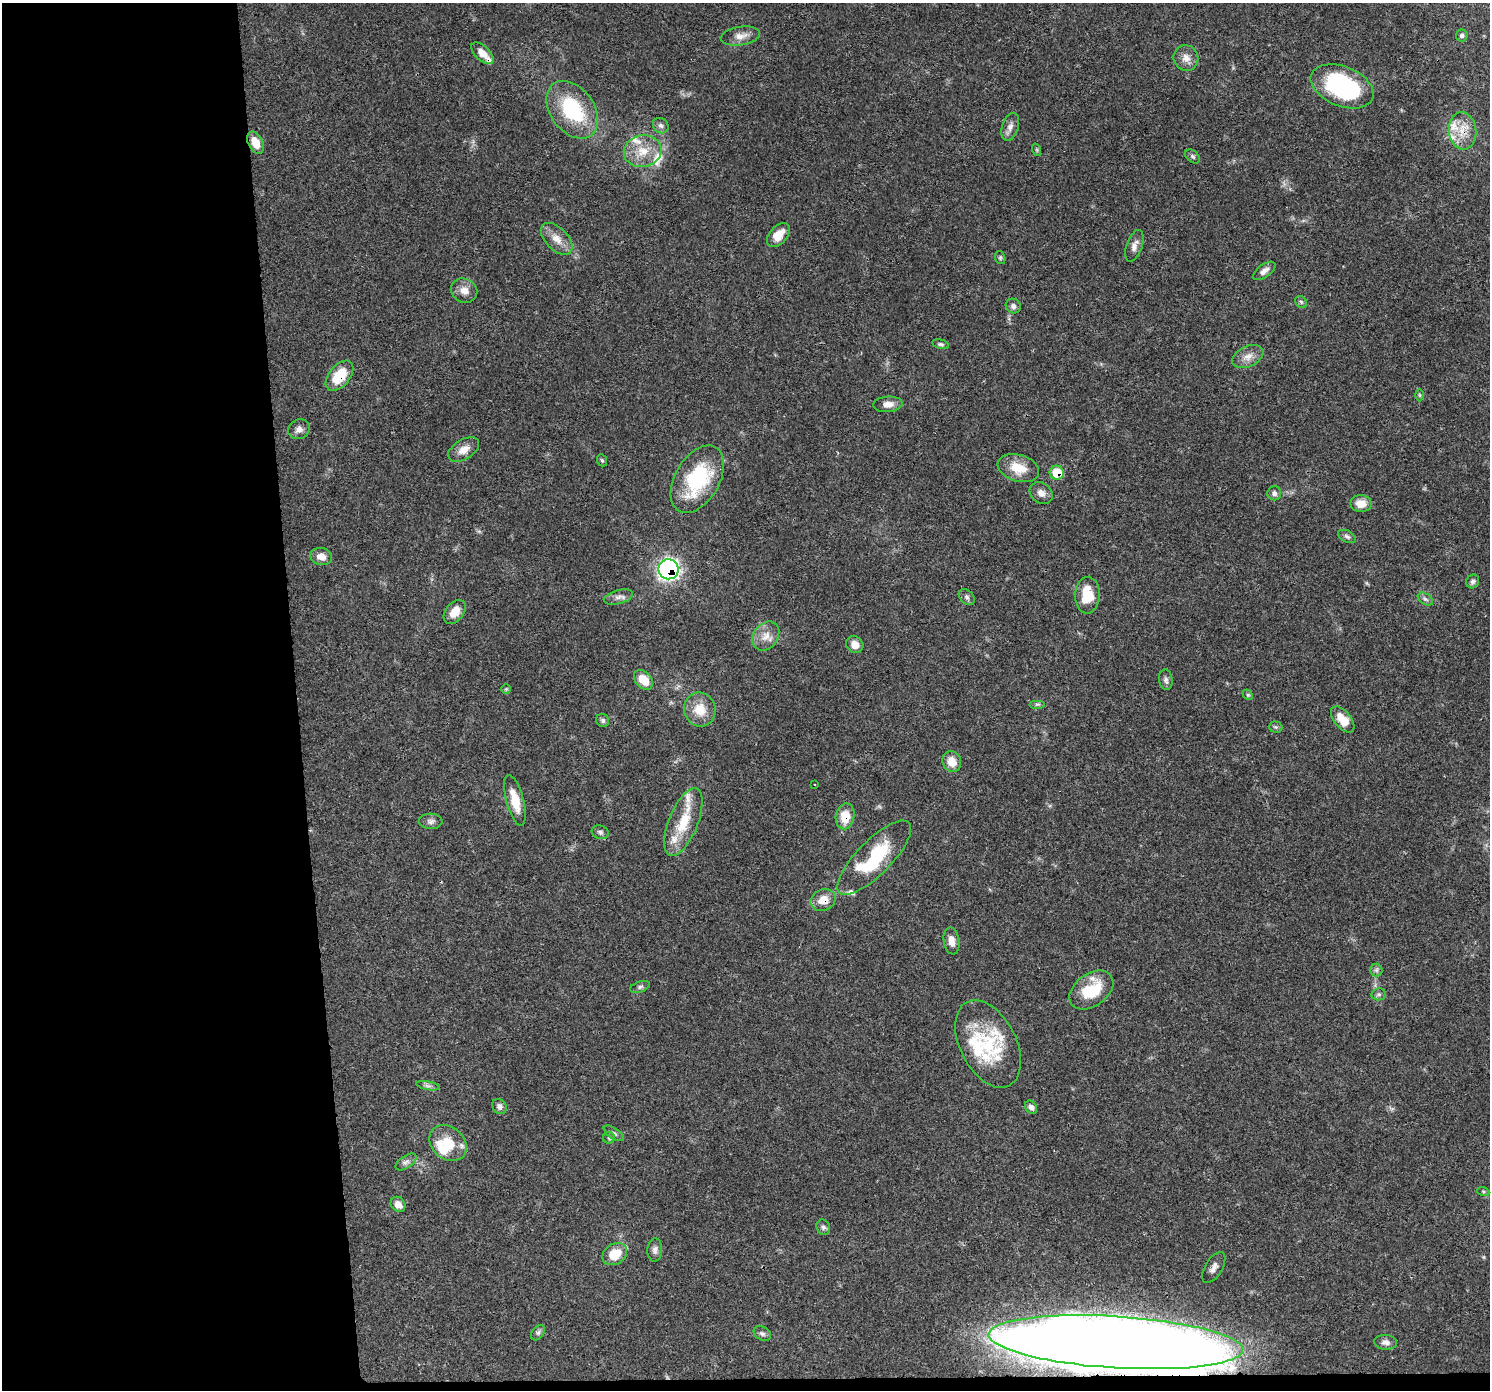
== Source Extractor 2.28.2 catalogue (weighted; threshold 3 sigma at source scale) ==
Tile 7 of 3 x 3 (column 1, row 3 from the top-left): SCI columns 1-1488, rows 40-1427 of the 4464 x 4205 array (HDU 1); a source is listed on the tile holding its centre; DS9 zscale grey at full resolution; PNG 1492 x 1392 px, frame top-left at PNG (2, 3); each listed source drawn as its Kron ellipse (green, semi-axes under 4 px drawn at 4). Shown black and unused: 21% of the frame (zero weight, under 3 of 4 exposures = <1% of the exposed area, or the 3 px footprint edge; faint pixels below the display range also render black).
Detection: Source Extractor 2.28.2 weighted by HDU 2 'WHT'; one run over the whole footprint, this tile lists its part. Background 0.0497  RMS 0.0039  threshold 0.0177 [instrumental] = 3 sigma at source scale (4.5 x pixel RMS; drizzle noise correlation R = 1.50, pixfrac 1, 0.0396/0.0396 arcsec/px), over >= 5 px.
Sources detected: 104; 4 inside a brighter object's white glare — neither listed nor drawn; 13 inside a brighter listed object's ellipse — not listed separately; the other 87 listed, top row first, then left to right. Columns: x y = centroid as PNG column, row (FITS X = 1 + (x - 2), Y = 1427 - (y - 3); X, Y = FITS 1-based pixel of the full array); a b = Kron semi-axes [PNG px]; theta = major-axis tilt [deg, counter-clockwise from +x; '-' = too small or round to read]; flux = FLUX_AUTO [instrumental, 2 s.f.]
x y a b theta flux
1462 35 6 6 - 0.91
740 36 20 9 9 3.4
482 53 13 7 -43 3.8
1186 58 13 12 - 3.3
1342 86 33 20 -22 51
572 110 32 22 -54 29
661 126 8 7 - 1.3
1010 127 14 8 71 2.3
1463 131 19 13 -83 6.7
256 143 12 7 -65 5.5
1037 150 6 4 -72 0.58
643 151 19 16 10 8.4
1193 156 8 6 -40 0.96
778 235 14 8 50 5.2
557 239 19 11 -45 4.7
1134 246 16 8 71 2.4
1000 258 6 5 - 0.57
1264 271 13 6 36 2
464 291 13 11 -29 3.4
1301 302 6 5 - 0.7
1013 306 8 7 - 1.6
941 344 8 4 -15 0.78
1248 357 16 10 25 3.6
339 376 18 10 50 11
1419 395 6 4 -89 0.5
888 404 14 8 5 2.8
299 429 11 9 29 2
464 449 17 10 31 4
602 460 6 4 -67 0.53
1018 468 21 13 -17 8.1
1057 473 7 7 - 11
697 479 37 22 60 33
1041 493 12 10 -39 2.5
1274 493 7 7 - 1.2
1361 504 10 8 -1 4.6
1347 536 10 5 -27 1.1
321 557 11 8 -12 3.2
668 569 10 10 - 140
1473 581 7 6 - 1.1
1087 595 18 12 87 11
618 597 15 7 14 2
967 597 9 6 -45 1.1
1425 599 8 5 -35 1.1
455 612 14 9 51 5.1
766 636 16 12 55 4.4
855 644 9 8 - 3.5
643 680 11 8 -46 6
1166 680 10 7 -81 1.3
506 689 5 5 - 0.49
1248 695 6 4 -44 0.55
1037 704 8 4 0 0.66
700 710 17 15 -69 7.8
1343 719 15 8 -50 6.8
603 720 7 6 - 0.98
1276 727 7 5 -2 0.71
952 762 11 9 -71 4.9
815 784 2 2 - 0.35
515 800 26 8 -75 7.8
845 816 13 9 80 8.1
431 821 12 7 -1 1.5
683 822 36 14 68 13
600 832 8 6 -19 1.1
874 858 49 17 45 29
823 900 13 10 22 5
951 941 13 7 -81 3
1376 970 6 6 - 0.97
640 987 10 5 19 0.99
1091 990 24 16 36 15
1379 994 7 6 - 0.86
988 1044 47 28 -63 23
428 1086 12 4 -11 1.1
499 1106 8 6 -53 1.4
1031 1107 7 5 -54 1.7
614 1133 11 5 -34 1.2
609 1138 6 5 - 0.72
448 1143 20 16 -40 10
406 1162 12 6 33 1.5
1483 1191 6 4 -19 0.5
398 1204 8 7 - 3
823 1227 8 6 -65 1.1
655 1250 11 7 87 1.6
615 1254 13 10 34 9
1214 1267 17 8 59 2.7
538 1333 8 5 53 1
762 1333 9 6 -30 1.2
1116 1342 127 26 -4 410
1385 1342 11 7 -4 1.8
Overlapping masked pixels (flux is a lower limit): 6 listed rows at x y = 1463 131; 339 376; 1057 473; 668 569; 845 816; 823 900